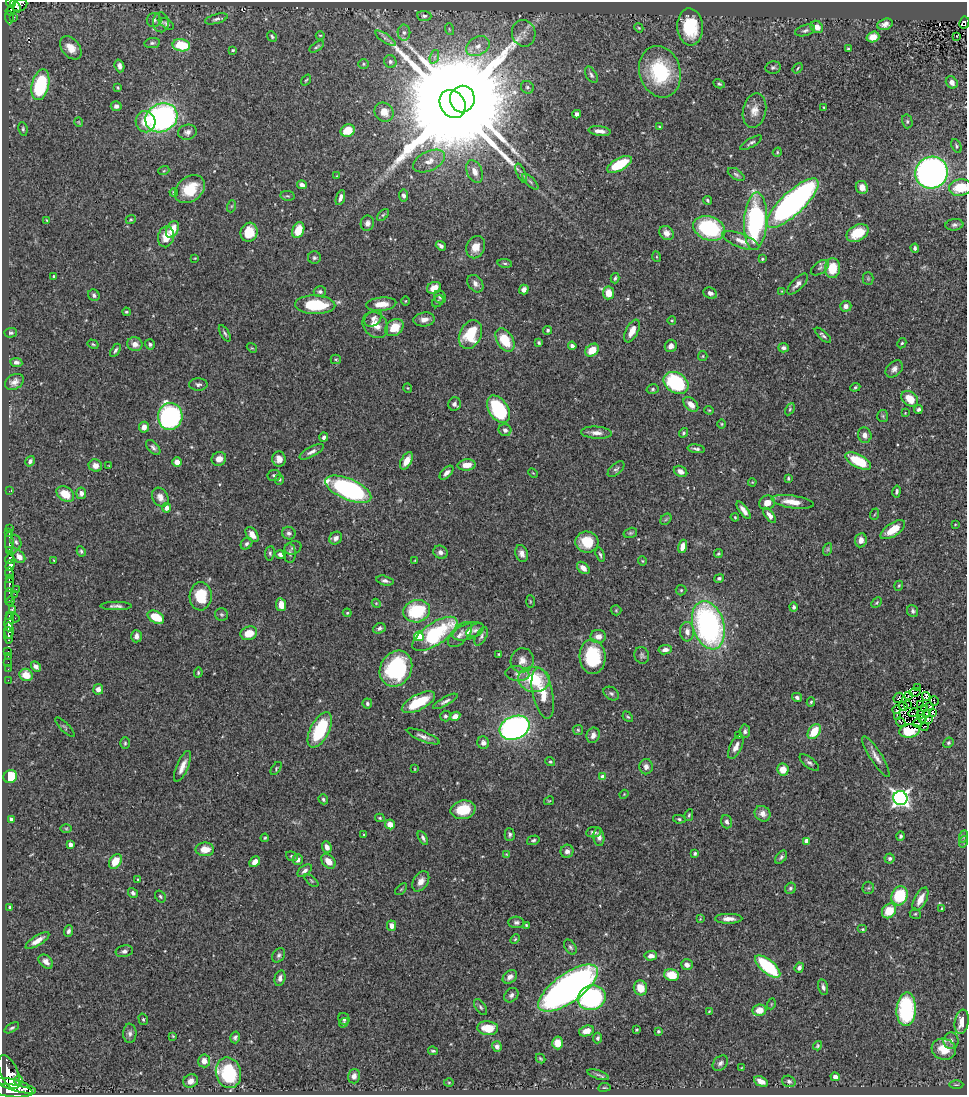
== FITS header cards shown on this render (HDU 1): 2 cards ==
NAXIS1  =                  965
NAXIS2  =                 1093

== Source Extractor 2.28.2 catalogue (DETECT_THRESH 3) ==
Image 965 x 1093 px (HDU 1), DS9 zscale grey, 1 PNG px = 1 image px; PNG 969 x 1097 px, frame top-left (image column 1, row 1093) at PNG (2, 2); each listed source drawn as its Kron ellipse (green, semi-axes under 4 px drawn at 4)
Background 0.454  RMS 0.021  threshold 0.0623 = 3 sigma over >= 5 px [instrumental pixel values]
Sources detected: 480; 2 with non-positive FLUX_AUTO (blend fragments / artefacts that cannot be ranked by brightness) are neither listed nor drawn; the other 478 listed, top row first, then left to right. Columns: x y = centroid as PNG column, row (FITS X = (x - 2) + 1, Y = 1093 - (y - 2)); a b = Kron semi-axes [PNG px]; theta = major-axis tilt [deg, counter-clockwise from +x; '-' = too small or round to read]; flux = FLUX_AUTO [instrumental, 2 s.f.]
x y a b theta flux
11 3 5 4 - 340
20 5 8 6 24 260
15 6 7 4 -52 210
10 11 4 3 - 72
424 16 7 5 -5 3.7
14 17 3 2 - 4.2
9 18 6 3 -87 87
216 19 12 5 16 4.4
154 20 7 6 - 4.7
161 22 10 8 -87 5.1
964 22 6 5 - 90
166 24 8 4 -30 2.9
885 24 8 5 16 7.2
690 27 18 13 -86 56
817 27 6 5 - 12
639 28 5 3 - 1.4
449 29 6 3 -72 1.5
805 30 10 5 16 3.9
404 33 8 6 -88 4.7
524 33 13 11 -78 12
320 35 4 3 - 1.2
957 36 3 2 - 3.2
272 37 6 4 -49 2.3
873 37 6 5 - 16
385 38 12 4 -34 4.6
152 43 8 5 9 3.1
181 45 9 6 -8 45
478 46 12 9 28 12
317 47 8 3 35 2.3
71 48 13 8 -50 19
848 49 3 3 - 1.7
233 50 4 3 - 1.5
434 57 7 4 71 3.3
390 62 6 6 - 4
363 64 5 5 - 2.2
119 66 6 4 -72 4.8
773 67 8 6 10 3.3
798 68 6 3 52 1.6
660 72 26 20 -74 100
591 75 9 5 -60 4
306 80 6 3 53 1.6
952 82 6 5 - 7.8
719 84 6 4 -27 2.4
40 85 16 8 76 120
118 87 4 3 - 1.5
527 87 7 6 - 3.6
462 99 13 12 - 40000
453 104 15 12 -56 66000
116 106 5 5 - 5.1
824 107 3 3 - 1.3
754 110 17 11 77 15
384 112 10 9 - 15
577 114 4 4 - 5.8
161 118 16 14 27 350
907 121 7 5 -76 2.8
79 122 5 3 - 1
145 122 10 10 - 20
659 126 4 2 - 1.1
23 129 7 4 -82 2.5
348 131 7 6 - 27
600 131 11 5 -6 8.3
187 132 9 7 13 5.9
751 143 12 4 29 4
956 146 7 4 -64 2.5
777 152 5 4 - 1.6
429 161 17 9 25 14
619 164 14 6 29 59
164 170 6 3 21 1.6
475 171 12 7 -66 10
521 173 10 4 -67 3.5
931 173 16 16 - 600
736 174 9 5 -32 3.3
337 176 4 2 - 0.82
530 182 10 4 -45 3.6
302 185 5 4 - 6.5
862 187 6 6 - 10
960 188 12 8 10 37
190 189 16 12 38 40
174 192 4 4 - 2.1
404 195 6 4 -83 3.8
288 196 7 4 -9 2.2
340 198 8 4 71 5.9
708 200 4 3 - 1.9
793 203 34 11 43 510
232 206 6 4 71 1.8
383 215 7 4 45 2.3
47 220 4 2 - 1.2
131 220 5 4 - 1.8
756 221 29 11 87 220
367 223 8 6 79 5.8
954 225 9 5 6 3.9
709 228 16 12 -20 130
172 229 9 5 63 23
298 230 8 5 69 25
249 232 9 8 - 28
666 233 8 6 -42 7.5
857 233 12 8 27 34
166 237 10 8 79 23
741 241 19 6 -21 12
441 246 5 3 - 4.5
476 247 11 9 67 15
915 248 4 3 - 2.8
657 257 5 3 - 1.2
195 258 3 2 - 0.93
314 258 6 6 - 2.9
762 259 4 3 - 1.6
505 263 7 4 -8 2.3
820 268 10 6 37 3.5
832 268 10 7 85 37
54 276 3 3 - 1.6
615 278 5 3 - 2.2
868 278 6 5 - 1.9
475 284 9 7 -52 6.5
797 284 13 5 45 7.1
434 288 7 5 26 14
524 290 5 4 - 5.2
782 291 4 4 - 1.2
320 292 6 5 - 3.2
608 293 6 5 - 20
710 293 7 5 -24 5.2
94 295 6 5 - 3.6
440 297 7 5 -59 3.1
405 301 5 3 - 1.2
438 301 7 5 52 2.7
381 304 15 6 5 16
315 305 20 9 -2 72
846 306 5 5 - 6.6
126 312 4 3 - 1.8
373 318 10 7 40 5.7
424 319 10 7 7 9.8
672 320 4 3 - 1.2
375 325 14 11 -48 17
394 328 10 7 37 26
548 330 4 4 - 2.4
632 331 12 6 63 13
11 333 6 5 - 2.6
225 333 9 4 -59 2.7
470 334 15 10 62 53
823 335 10 3 -42 3.2
505 340 13 8 -58 44
539 343 4 3 - 2.2
902 343 5 4 - 1.9
93 344 6 4 -30 1.8
135 344 8 7 - 10
150 344 5 4 - 2.7
572 346 4 4 - 4.7
671 346 6 6 - 7.7
252 348 5 4 - 1.7
783 348 5 4 - 4.2
115 350 7 3 59 3
592 350 7 5 43 23
703 356 5 4 - 1.6
336 359 5 4 - 1.8
16 362 6 4 -7 4.7
894 369 10 7 44 6.1
14 382 10 7 31 7.5
676 383 13 10 -34 120
198 384 9 6 1 4.4
855 387 5 4 - 1.9
408 388 5 3 - 1.1
653 389 6 5 - 2.5
910 399 9 7 -39 25
454 404 7 6 - 4.9
691 404 9 5 -45 11
499 409 15 9 -57 100
790 409 6 4 61 1.9
918 409 4 4 - 3.3
709 410 4 4 - 1.4
905 413 3 3 - 0.87
170 416 13 12 - 300
883 416 6 5 - 2.3
722 424 5 3 - 1.3
144 427 5 5 - 10
505 430 6 6 - 5.6
596 433 15 6 -3 9.3
683 433 5 4 - 2.3
865 435 8 6 -74 7.1
324 437 5 4 - 3.5
153 447 9 5 -49 4.2
696 449 8 3 -8 3.2
311 452 13 5 28 6.3
219 459 7 6 - 9.6
279 459 8 7 - 9.8
30 461 5 4 - 4.1
406 461 9 5 59 15
858 461 14 6 -27 52
177 462 5 4 - 12
467 465 9 5 4 15
95 466 7 6 - 8.4
109 466 3 2 - 0.96
616 469 10 5 42 3.6
681 471 7 5 -28 8.2
446 473 8 5 45 7
533 473 5 3 - 1.3
274 475 6 5 - 3.5
788 478 3 2 - 1.7
279 479 5 4 - 1.9
752 482 4 3 - 1.1
348 489 24 10 -23 280
9 491 3 2 - 6.4
897 491 6 4 79 3.4
81 493 6 5 - 5.6
65 494 9 7 -34 25
160 497 10 7 -59 8.3
792 502 21 6 -8 18
767 503 8 7 - 12
167 508 4 4 - 9
744 510 10 4 -54 8.2
875 514 6 3 70 1.4
770 515 9 4 -53 7
735 517 4 3 - 1.4
666 519 6 4 45 2.2
955 524 4 3 - 1.2
9 529 3 3 - 25
893 530 14 6 34 23
9 532 3 2 - 45
289 533 7 6 - 4.1
630 533 7 5 15 2.3
252 535 8 5 -54 11
336 538 7 6 - 5.3
861 540 7 6 - 9.5
9 541 10 3 -90 570
16 542 7 5 -70 3
587 542 11 10 - 39
246 544 6 5 - 3.3
683 546 7 4 78 12
293 548 8 6 22 4.1
828 549 6 4 71 2.5
9 551 4 3 - 240
81 551 5 4 - 2.3
440 552 7 6 - 5.9
270 553 7 5 83 2.5
290 553 10 6 -87 4.1
522 553 8 6 -71 7.2
280 554 5 4 - 5.5
718 554 4 4 - 2.4
600 555 7 3 -73 2.5
19 557 7 5 -51 9.8
9 559 5 3 - 250
54 560 3 2 - 1.4
415 560 4 3 - 1.1
642 561 4 4 - 1.4
10 565 5 4 - 860
583 568 7 5 -43 10
9 573 6 3 -86 130
9 578 3 3 - 70
719 578 5 4 - 2.8
385 581 8 4 -14 4.5
9 584 8 4 87 360
899 586 5 3 - 1.4
16 589 2 2 - 10
681 590 5 5 - 2.1
15 594 2 2 - 11
9 596 7 3 -90 160
201 596 14 11 87 46
10 601 5 4 - 120
530 601 6 3 -89 1.4
376 603 4 3 - 1.2
877 603 6 3 44 1.7
281 605 6 5 - 15
116 606 16 4 0 4.9
794 607 4 3 - 3.4
12 610 3 3 - 100
616 610 5 5 - 1.8
417 611 13 11 14 80
913 611 6 5 - 3.4
347 613 4 4 - 1.4
221 615 6 6 - 2.6
9 616 4 3 - 86
156 617 9 5 -29 37
15 618 4 2 - 6.7
9 622 9 4 85 340
708 625 25 15 -73 370
379 628 6 5 - 3.7
475 630 10 5 28 4.6
9 631 8 4 -87 740
468 631 16 8 20 10
687 632 10 7 -86 9.6
249 633 8 6 19 22
435 634 26 11 34 160
460 634 15 8 47 8.1
8 636 8 4 -85 320
136 636 6 5 - 7.2
419 636 5 4 - 48
481 636 10 5 60 3.5
598 636 8 6 0 9.7
665 650 7 4 8 6.6
8 651 3 2 - 13
498 654 3 2 - 1.1
642 655 8 7 - 3.7
8 656 2 2 - 9
592 657 17 13 -86 86
522 660 12 11 - 12
8 662 2 2 - 8
36 666 5 4 - 5.9
8 669 2 2 - 6.7
396 669 19 15 60 130
198 673 5 3 - 1.8
517 674 12 7 -7 7.1
26 675 6 6 - 15
534 679 16 12 -8 66
8 680 2 2 - 7.9
917 688 4 2 - 1.2
98 689 5 5 - 7.7
915 692 6 3 11 0.11
543 693 26 10 -78 28
611 694 8 6 -32 3.7
909 696 4 2 - 1.3
926 696 4 2 - 0.29
797 697 5 4 - 4
898 698 5 2 - 0.47
445 701 14 4 29 5.2
934 701 5 2 - 1
418 702 18 7 27 54
811 702 5 4 - 2.2
367 703 5 5 - 2.6
907 705 2 2 - 1.3
921 705 3 2 - 0.022
903 706 5 3 - 0.08
929 706 2 2 - 1.5
925 708 3 2 - 0.66
897 710 4 3 - 1.2
914 713 5 2 - 1.3
927 713 3 2 - 0.43
932 713 3 2 - 1.6
921 714 3 2 - 1.8
445 716 5 5 - 2.7
455 716 5 4 - 9.2
628 717 6 4 -47 1.9
898 717 4 3 - 2.3
923 718 3 2 - 0.068
928 719 4 2 - 1.4
901 722 5 2 - 1.8
917 723 4 2 - 1
65 727 13 3 -45 1.9
924 727 4 2 - 2.8
515 728 15 11 23 470
320 730 19 9 62 81
578 730 5 5 - 1.8
745 731 7 5 85 3.5
814 731 8 5 57 29
910 731 10 6 8 43
593 735 8 6 69 7.1
423 736 17 5 -22 7.1
739 736 3 2 - 1.4
125 743 6 4 90 2
483 743 6 6 - 5.6
948 743 5 5 - 2.3
736 747 13 6 64 9.4
876 757 24 6 -58 10
550 762 5 4 - 1.9
809 763 11 5 -38 4.2
182 766 17 5 67 11
646 767 8 7 - 6.3
276 768 7 4 55 1.8
415 769 3 2 - 0.97
783 770 6 6 - 19
10 777 7 6 - 32
603 777 4 4 - 15
624 794 4 3 - 1.2
900 798 7 7 - 550
323 799 5 4 - 2.7
549 801 5 3 - 1.3
463 810 12 9 11 44
763 814 8 7 - 7.8
689 815 6 4 80 2
380 818 5 3 - 1.7
11 819 4 4 - 7.4
679 819 6 4 -11 2.3
727 822 7 5 -72 4.4
390 824 5 5 - 15
66 828 6 4 -1 1.5
594 832 7 5 8 4.8
364 834 3 2 - 1
510 835 6 5 - 3.3
901 836 5 4 - 3.1
964 836 6 4 70 2.2
599 837 9 5 -84 5.8
265 838 4 3 - 1.7
423 838 8 3 -61 3.3
533 840 6 4 16 2.7
806 841 4 4 - 13
963 842 6 4 73 1.9
70 845 4 4 - 5.3
327 847 6 4 -67 8.4
205 849 9 7 0 20
567 851 7 6 - 5.7
695 853 3 3 - 2.3
506 854 2 2 - 0.78
292 856 6 4 -20 2.1
781 857 7 5 50 3.6
890 858 5 5 - 3
298 860 5 5 - 7.9
115 861 8 5 56 24
328 861 8 6 -48 14
255 862 6 4 47 9.5
305 871 8 5 38 4.4
138 879 4 3 - 1.4
311 881 8 4 -39 1.9
421 881 11 7 58 9.6
790 888 6 5 - 2.8
868 888 6 6 - 2.6
401 889 7 3 45 1.4
133 893 5 4 - 3.2
160 896 6 5 - 2.5
899 896 10 8 64 82
920 899 13 6 62 16
10 907 3 3 - 2.2
941 908 3 2 - 1.2
889 911 8 6 50 31
915 914 5 5 - 1.9
700 919 4 4 - 1.2
729 919 13 5 0 8.7
516 922 8 5 -6 4.3
526 925 4 3 - 1.5
391 926 5 4 - 8.9
863 929 5 4 - 1.8
68 931 6 4 70 3.7
515 939 5 4 - 1.8
37 941 13 5 32 12
570 947 8 5 -57 3.1
124 951 9 6 11 4.3
279 955 8 6 57 3.6
651 956 6 4 4 7.9
46 962 8 6 -41 8.1
687 965 6 5 - 6.1
768 966 15 6 -39 97
799 968 5 4 - 4.7
672 975 7 6 - 27
510 977 8 6 39 6.6
280 978 8 5 77 5.6
823 987 8 5 -76 4.2
568 988 35 14 36 750
640 988 7 6 - 18
511 995 8 6 48 4.6
592 998 14 12 22 220
771 1004 5 3 - 1.1
481 1007 9 5 -54 2.8
906 1009 17 9 87 150
759 1010 7 5 9 17
709 1011 4 3 - 1.3
143 1019 6 4 -75 2.2
344 1019 6 5 - 3.5
962 1022 12 7 80 16
344 1023 5 4 - 2.3
12 1028 8 4 30 2.8
488 1028 10 7 -4 26
637 1030 3 3 - 1.8
586 1031 8 5 17 12
658 1031 3 3 - 1.9
130 1033 10 6 89 5
173 1036 3 3 - 1.3
235 1037 6 4 75 3.4
597 1038 5 4 - 2.7
951 1041 8 7 - 5.9
558 1043 6 5 - 16
818 1046 5 4 - 2
497 1047 5 4 - 4.2
944 1049 12 10 -17 26
433 1051 5 3 - 2
540 1059 5 2 - 1.5
204 1061 6 6 - 11
720 1063 9 6 46 4.4
741 1068 3 2 - 1
9 1072 18 9 -65 2100
228 1073 15 12 -77 110
598 1075 11 4 -19 3.1
354 1076 7 6 - 6.1
835 1077 5 4 - 6.1
18 1080 5 4 - 310
191 1081 8 6 30 7.5
761 1081 7 4 -26 10
789 1081 7 5 -19 3.2
449 1082 5 3 - 1.3
956 1085 7 3 1 1.7
16 1086 20 5 -17 2700
604 1087 6 3 8 1.4
12 1091 20 6 -6 3400
At the frame edge (FLAGS 8, measured only in part): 3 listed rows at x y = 11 3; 964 22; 960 188
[2 non-positive-flux detections neither listed nor drawn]